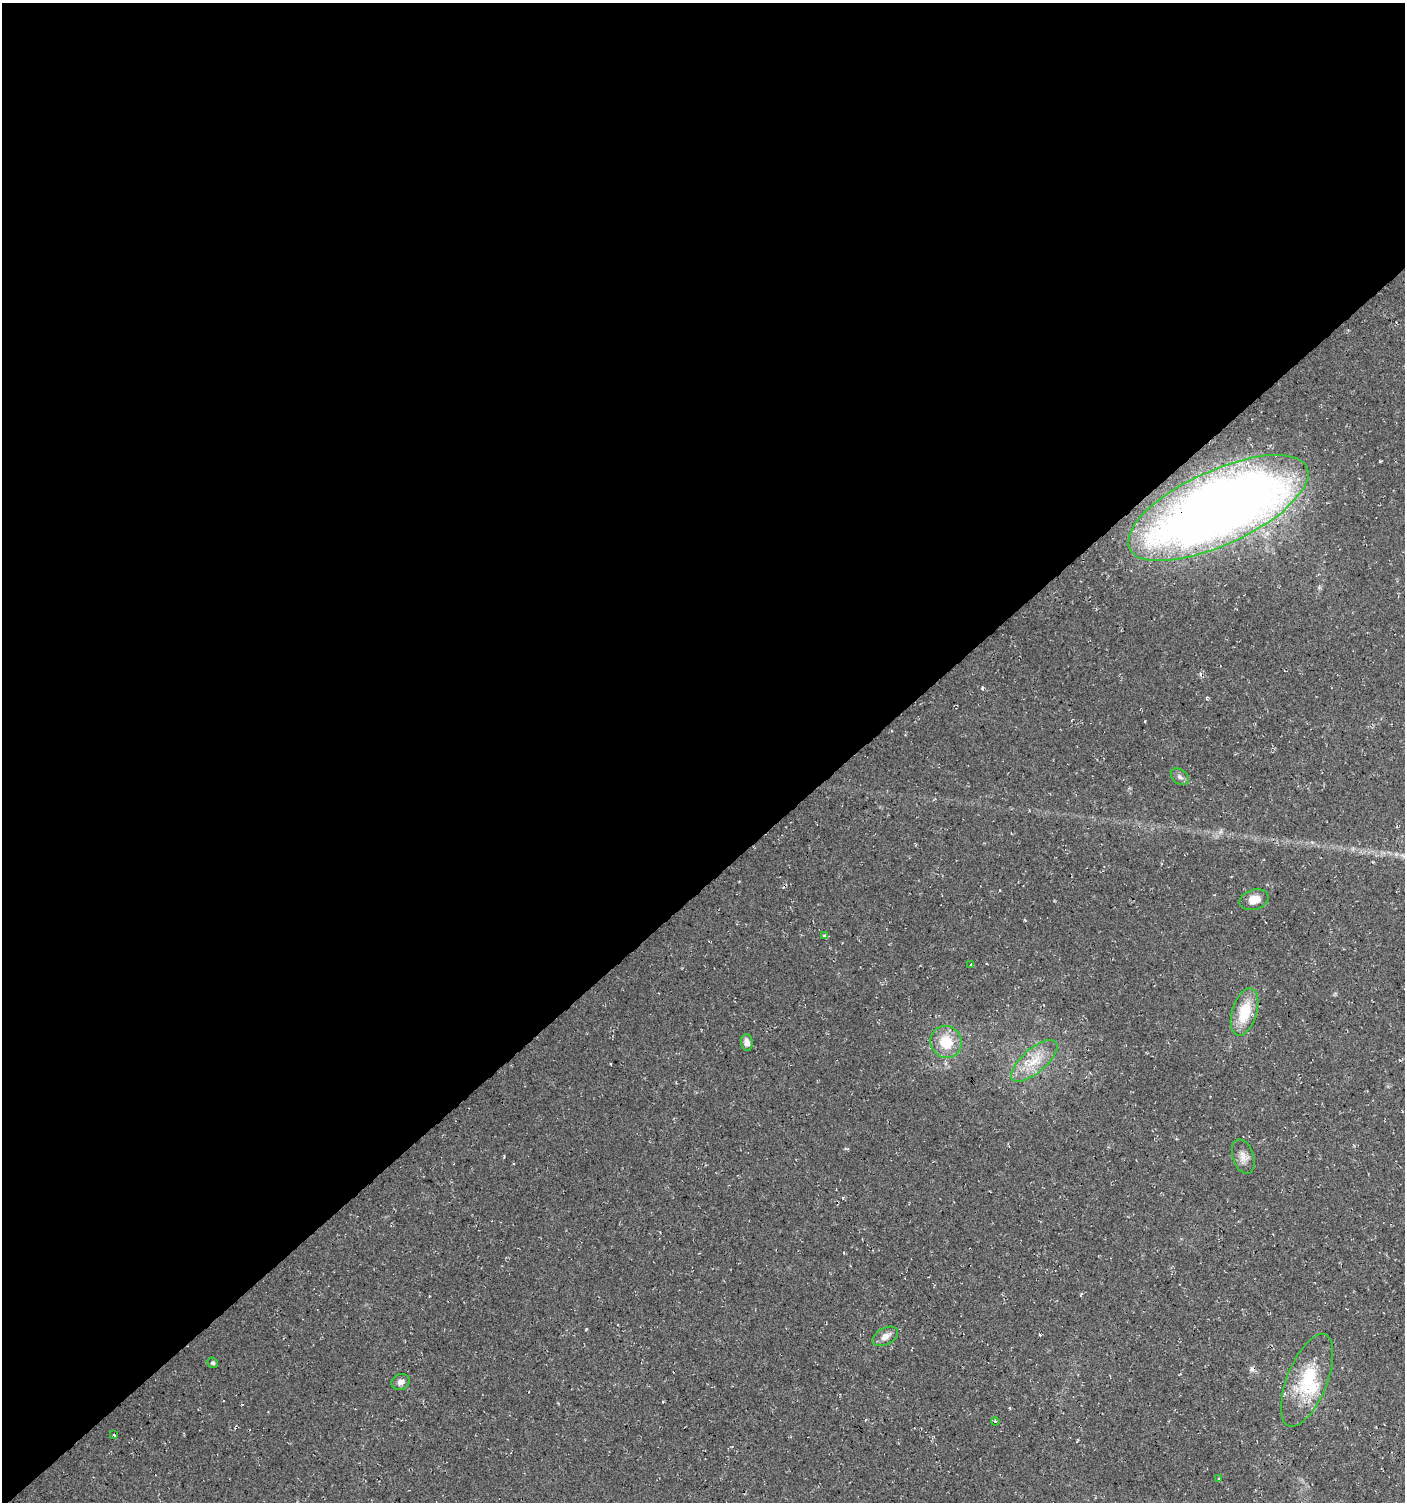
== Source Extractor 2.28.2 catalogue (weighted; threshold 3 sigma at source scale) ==
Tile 2 of 4 x 4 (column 2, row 1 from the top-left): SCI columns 1549-2951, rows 4508-6007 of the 5964 x 6007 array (HDU 1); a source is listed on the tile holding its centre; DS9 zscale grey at full resolution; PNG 1407 x 1504 px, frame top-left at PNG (2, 3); each listed source drawn as its Kron ellipse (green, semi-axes under 4 px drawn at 4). Shown black and unused: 59% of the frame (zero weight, under 3 of 4 exposures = <1% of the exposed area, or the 3 px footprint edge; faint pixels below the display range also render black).
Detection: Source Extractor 2.28.2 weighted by HDU 2 'WHT'; one run over the whole footprint, this tile lists its part. Background 0.018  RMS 0.0064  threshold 0.0288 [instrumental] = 3 sigma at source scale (4.5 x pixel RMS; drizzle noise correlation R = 1.50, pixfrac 1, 0.0396/0.0396 arcsec/px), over >= 5 px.
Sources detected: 19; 1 cosmic-ray / hot-pixel residue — neither listed nor drawn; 1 inside a brighter listed object's ellipse — not listed separately; the other 17 listed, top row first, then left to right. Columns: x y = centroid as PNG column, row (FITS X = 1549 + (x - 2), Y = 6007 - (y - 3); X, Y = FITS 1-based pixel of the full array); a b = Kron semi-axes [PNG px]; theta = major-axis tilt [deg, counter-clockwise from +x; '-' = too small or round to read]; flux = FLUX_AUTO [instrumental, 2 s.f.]
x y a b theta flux
1218 508 98 37 25 940
1180 777 10 7 -37 2.2
1254 900 15 10 16 6.8
824 935 4 3 - 0.81
971 964 4 3 - 0.84
1245 1012 24 12 73 21
747 1042 8 6 -84 3.3
946 1042 16 15 - 17
1034 1061 29 12 41 15
1243 1156 18 10 -71 5.2
885 1336 14 8 28 4.5
213 1363 5 5 - 1.2
1307 1380 49 20 68 35
400 1382 9 7 29 3.1
995 1421 4 3 - 0.7
114 1435 3 2 - 0.6
1219 1479 3 3 - 1.4
Overlapping masked pixels (flux is a lower limit): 1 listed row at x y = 1218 508
Unlisted compact peaks at least as high as the median listed source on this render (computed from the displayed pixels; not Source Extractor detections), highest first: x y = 982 688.